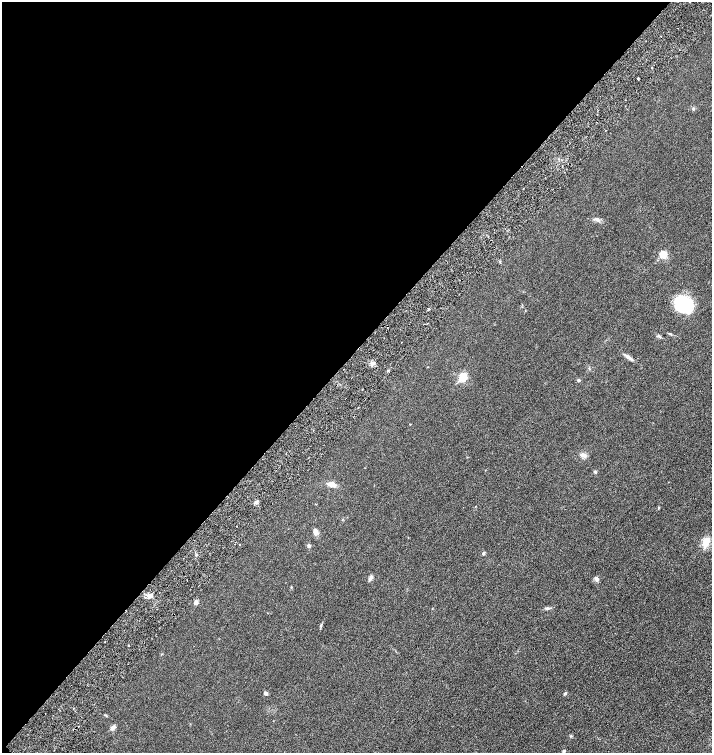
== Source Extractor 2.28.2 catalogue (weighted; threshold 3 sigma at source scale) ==
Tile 5 of 4 x 4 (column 1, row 2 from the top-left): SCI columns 300-1718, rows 3069-4569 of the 6158 x 6158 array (HDU 1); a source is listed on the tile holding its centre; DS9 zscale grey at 2 x 2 block average (1 PNG px = mean of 2 x 2 image px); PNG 714 x 755 px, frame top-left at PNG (2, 2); no overlay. Shown black and unused: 47% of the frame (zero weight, under 3 of 6 exposures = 1% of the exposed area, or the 3 px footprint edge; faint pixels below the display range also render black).
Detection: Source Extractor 2.28.2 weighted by HDU 2 'WHT'; one run over the whole footprint, this tile lists its part. Background 0.0255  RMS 0.0046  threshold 0.0187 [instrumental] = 3 sigma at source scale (4.09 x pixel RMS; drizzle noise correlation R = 1.36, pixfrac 0.8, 0.05/0.05 arcsec/px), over >= 5 px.
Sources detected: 41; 1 cosmic-ray / hot-pixel residue — not listed; the other 40 listed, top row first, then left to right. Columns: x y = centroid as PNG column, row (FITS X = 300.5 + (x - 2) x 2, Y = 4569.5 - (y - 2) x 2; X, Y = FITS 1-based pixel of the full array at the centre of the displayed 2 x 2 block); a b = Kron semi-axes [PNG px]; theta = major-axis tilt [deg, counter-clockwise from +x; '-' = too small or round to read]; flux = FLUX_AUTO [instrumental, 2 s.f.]
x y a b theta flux
652 68 2 2 - 0.73
638 78 3 2 - 1
693 109 4 3 - 1.1
523 188 2 2 - 0.37
597 220 6 4 -70 1.9
663 255 8 7 - 7.5
500 262 4 2 - 0.65
684 304 18 14 -34 44
428 309 3 2 - 1.1
670 334 5 3 - 0.97
659 336 3 2 - 0.74
628 357 11 4 -33 3.1
372 364 3 3 - 1.5
463 377 4 3 - 47
578 380 4 3 - 1.3
358 408 2 2 - 0.68
410 424 2 2 - 0.42
583 455 9 5 -21 3.3
595 472 4 3 - 1.3
332 484 9 5 -13 5.9
256 502 5 4 - 2.1
658 507 3 2 - 0.57
315 531 8 5 86 3.3
706 542 12 7 69 10
309 546 4 4 - 1.4
483 553 5 3 - 1.1
196 555 4 2 - 0.88
370 578 8 4 55 2.2
596 579 6 5 - 2.2
187 580 2 2 - 0.3
149 595 7 5 -4 3.4
196 602 5 4 - 3
547 608 6 4 23 1.6
321 625 5 3 - 1.1
128 646 3 2 - 0.49
266 693 4 4 - 2.1
565 693 4 3 - 1.4
105 715 4 2 - 0.68
112 728 7 4 43 2.9
564 751 3 3 - 1.5